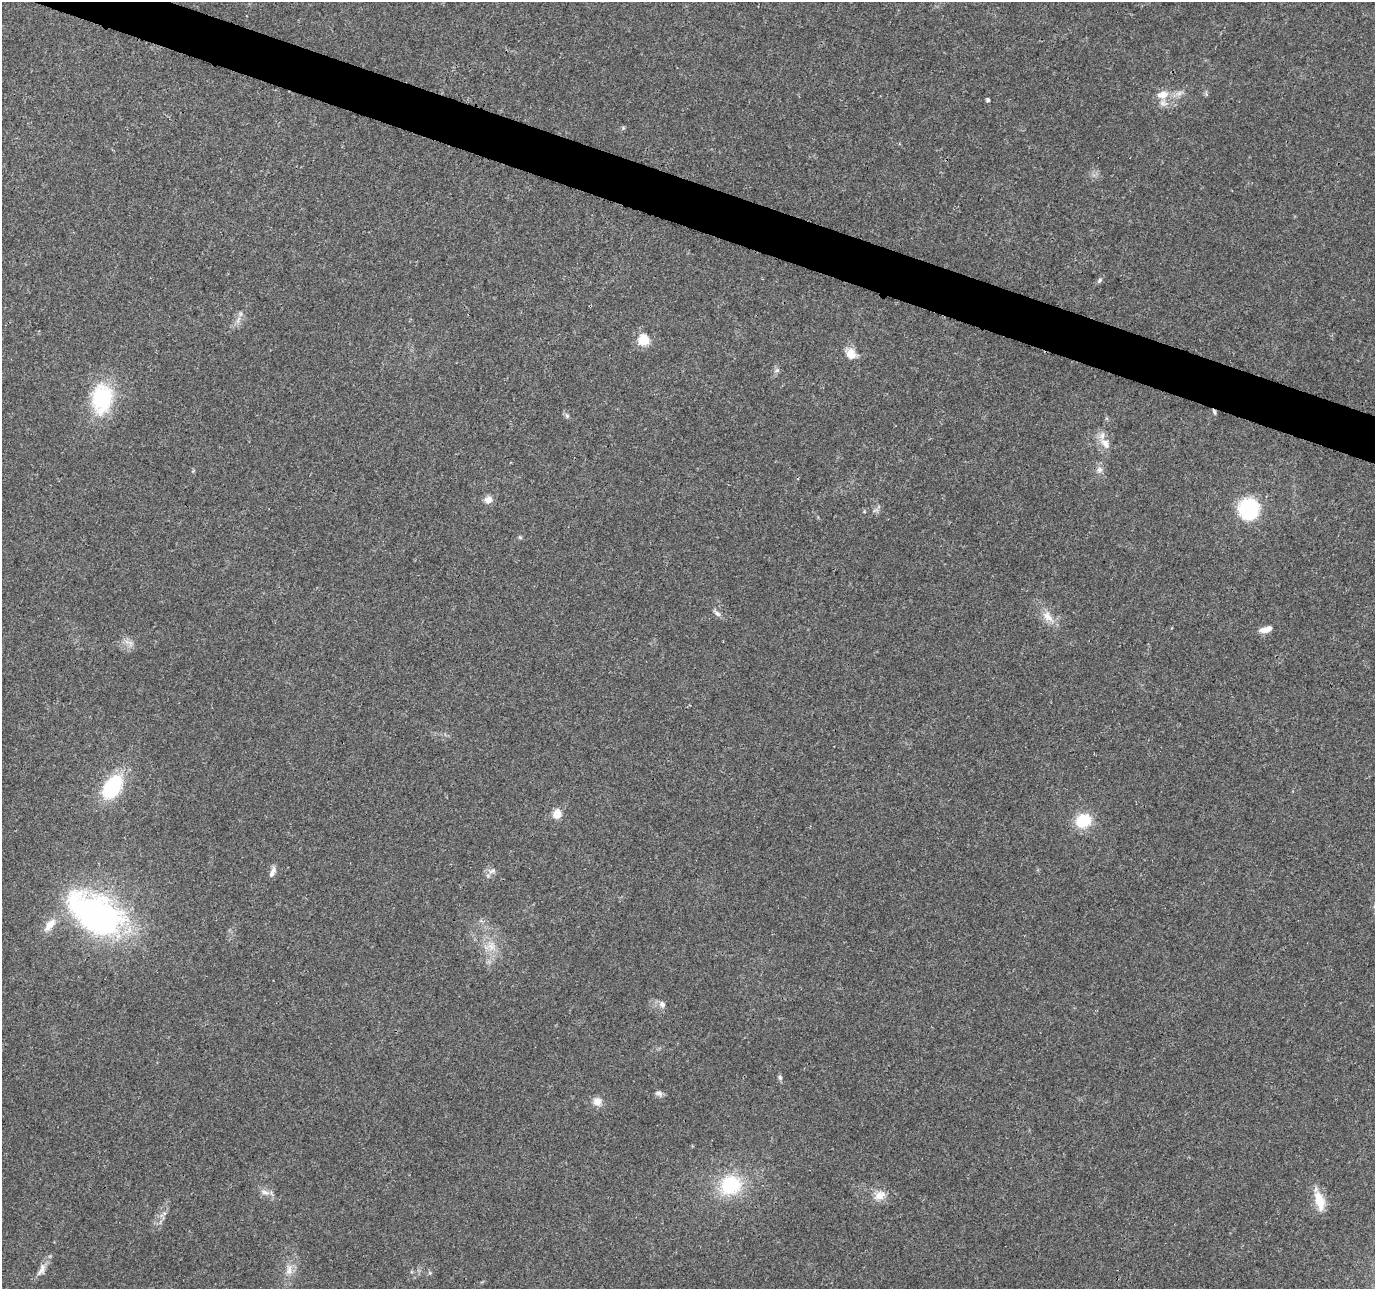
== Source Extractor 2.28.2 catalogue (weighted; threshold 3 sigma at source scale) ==
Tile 11 of 4 x 4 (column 3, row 3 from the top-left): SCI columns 2750-4122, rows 1505-2791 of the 5505 x 5644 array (HDU 1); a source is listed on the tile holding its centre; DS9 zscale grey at full resolution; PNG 1377 x 1291 px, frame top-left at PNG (2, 2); no overlay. Shown black and unused: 3% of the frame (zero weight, under 3 of 4 exposures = <1% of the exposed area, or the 3 px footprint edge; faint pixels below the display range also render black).
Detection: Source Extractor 2.28.2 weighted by HDU 2 'WHT'; one run over the whole footprint, this tile lists its part. Background 0.0464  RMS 0.0039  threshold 0.0174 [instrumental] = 3 sigma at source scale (4.5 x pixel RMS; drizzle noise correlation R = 1.50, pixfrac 1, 0.0396/0.0396 arcsec/px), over >= 5 px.
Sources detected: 42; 1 inside a brighter object's white glare — not listed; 2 inside a brighter listed object's ellipse — not listed separately; the other 39 listed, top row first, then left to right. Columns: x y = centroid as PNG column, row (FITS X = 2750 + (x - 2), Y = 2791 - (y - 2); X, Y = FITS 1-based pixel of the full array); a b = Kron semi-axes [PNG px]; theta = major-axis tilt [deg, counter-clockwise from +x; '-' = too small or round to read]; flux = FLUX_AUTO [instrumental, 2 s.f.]
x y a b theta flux
1179 93 8 6 45 1.5
1163 94 15 10 8 4.6
988 100 4 3 - 0.81
623 128 6 3 73 0.49
1099 280 9 5 53 0.9
240 314 7 4 89 0.89
643 340 5 5 - 31
851 354 15 13 -65 4.2
777 370 8 5 18 0.9
102 398 39 26 85 26
1214 412 7 4 -66 0.72
567 416 6 6 - 0.75
1105 443 17 10 -54 3.9
1099 470 8 8 - 1.7
488 500 10 8 18 2.6
1248 509 21 20 - 27
520 537 6 4 -43 0.51
717 614 9 6 -40 1.4
1048 617 19 10 -51 4.7
1266 629 15 6 17 3.3
130 643 9 4 -53 1.2
112 787 19 12 56 34
557 814 5 5 - 17
1083 821 14 11 27 16
492 871 9 6 20 1.5
272 872 14 6 65 1.9
98 916 37 25 -30 150
50 925 21 9 51 4.8
491 946 13 11 -79 4.5
662 1004 8 8 - 1.6
780 1077 8 5 -64 0.82
659 1093 11 6 -18 1.2
597 1101 12 11 - 2.9
730 1185 23 20 23 24
265 1192 14 6 -19 2.1
880 1195 17 12 23 4.4
1319 1200 23 9 -74 8.3
41 1270 20 8 63 2.9
289 1270 14 9 84 3.3
Overlapping masked pixels (flux is a lower limit): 1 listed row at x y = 1214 412